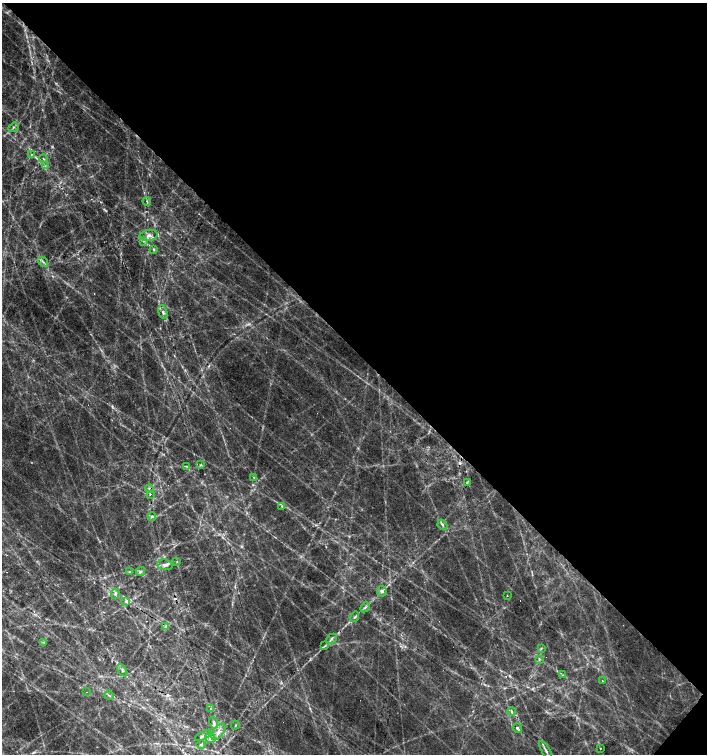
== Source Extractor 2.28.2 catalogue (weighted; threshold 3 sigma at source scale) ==
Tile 8 of 4 x 4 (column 4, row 2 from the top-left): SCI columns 4388-5796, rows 3011-4513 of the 6022 x 6017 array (HDU 1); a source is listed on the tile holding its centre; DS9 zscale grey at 2 x 2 block average (1 PNG px = mean of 2 x 2 image px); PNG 709 x 756 px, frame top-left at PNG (2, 3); each listed source drawn as its Kron ellipse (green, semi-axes under 4 px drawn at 4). Shown black and unused: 46% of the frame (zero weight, under 2 of 3 exposures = <1% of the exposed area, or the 3 px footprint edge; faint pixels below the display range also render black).
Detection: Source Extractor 2.28.2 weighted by HDU 2 'WHT'; one run over the whole footprint, this tile lists its part. Background 0.129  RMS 0.014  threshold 0.0634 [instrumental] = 3 sigma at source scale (4.5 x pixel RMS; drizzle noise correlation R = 1.50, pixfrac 1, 0.0396/0.0396 arcsec/px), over >= 5 px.
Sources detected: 63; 2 too faint to see at this stretch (2 x 2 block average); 10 cosmic-ray / hot-pixel residue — neither listed nor drawn; the other 51 listed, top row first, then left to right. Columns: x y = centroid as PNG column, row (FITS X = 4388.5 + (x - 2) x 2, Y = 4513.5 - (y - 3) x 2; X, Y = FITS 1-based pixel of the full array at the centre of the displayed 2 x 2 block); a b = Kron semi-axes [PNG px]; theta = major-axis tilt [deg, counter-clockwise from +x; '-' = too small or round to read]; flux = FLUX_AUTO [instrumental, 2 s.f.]
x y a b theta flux
13 127 5 3 - 5.1
32 154 3 3 - 3
43 159 4 2 - 3.6
45 166 3 2 - 3.5
147 201 4 2 - 3.7
149 235 9 5 10 19
143 241 3 2 - 1.9
154 249 4 3 - 4.4
43 262 5 3 - 6.2
163 312 7 4 -72 12
200 465 4 3 - 3.9
186 466 4 2 - 3.5
254 477 3 2 - 2.5
467 482 3 3 - 4.6
149 489 4 3 - 5.8
150 494 3 2 - 5
282 506 3 3 - 4.4
152 516 4 3 - 6
442 525 5 3 - 7.5
177 562 3 2 - 2.4
165 565 8 5 -5 13
140 571 5 2 - 3.7
129 572 3 2 - 2.5
382 591 5 5 - 8.2
115 594 5 4 - 8.1
507 596 2 2 - 1.6
126 602 4 4 - 5.7
365 607 5 3 - 6.3
355 617 5 3 - 5.6
166 626 4 3 - 5.9
331 639 6 3 44 7.4
44 642 3 2 - 2.2
325 646 3 2 - 3.7
541 648 4 2 - 2.9
539 659 4 3 - 3.9
122 670 7 2 -55 4.2
563 675 3 2 - 2.2
602 681 2 2 - 7.7
87 692 2 2 - 1.8
109 695 5 2 - 3.7
211 708 2 2 - 6.7
511 712 4 3 - 6.6
214 722 6 3 -73 9.3
235 725 4 2 - 2.7
517 728 5 3 - 8.7
218 732 9 5 53 20
203 736 8 3 27 6.4
210 738 5 5 - 11
201 745 4 3 - 5.7
600 748 2 2 - 2
545 750 10 3 -58 10
Overlapping masked pixels (flux is a lower limit): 2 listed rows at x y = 149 489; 115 594
Diffuse or blended objects may show on this block-average render without a row.